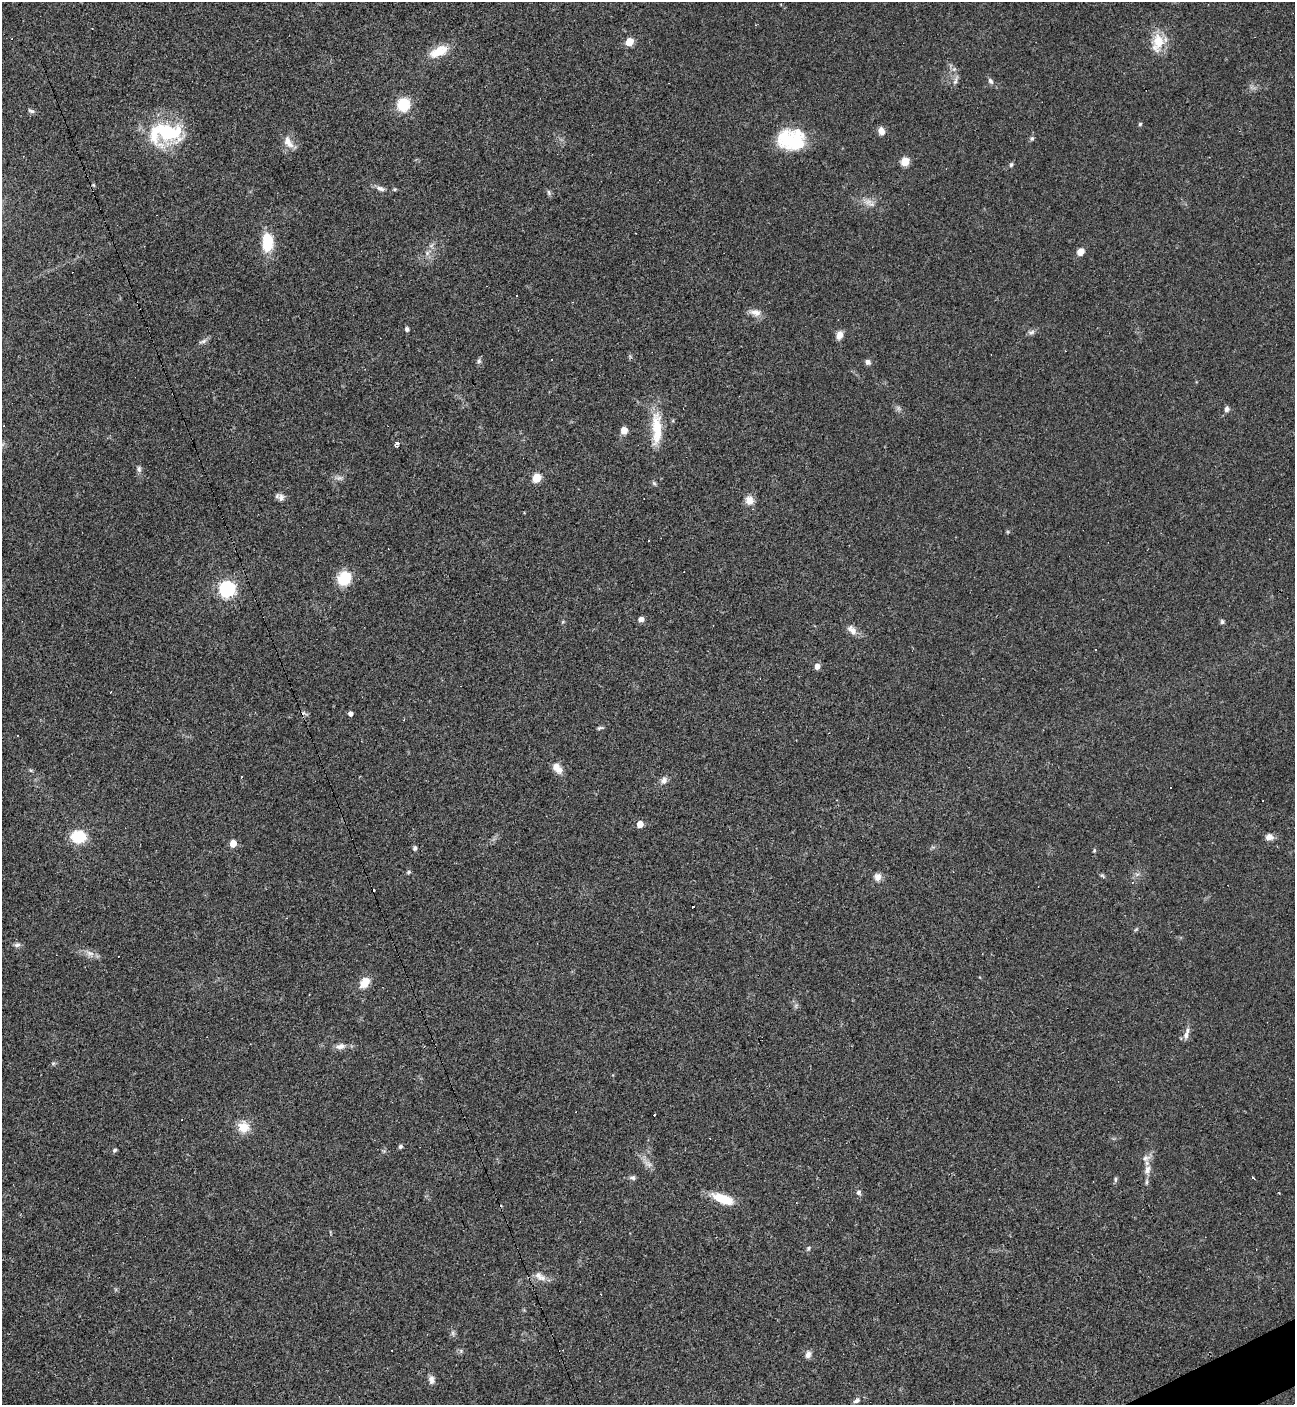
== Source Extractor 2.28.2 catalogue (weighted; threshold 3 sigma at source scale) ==
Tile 6 of 4 x 4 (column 2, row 2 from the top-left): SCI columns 1575-2867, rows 2809-4211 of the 5603 x 5615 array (HDU 1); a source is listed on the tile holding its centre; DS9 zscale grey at full resolution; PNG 1297 x 1407 px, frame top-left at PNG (2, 2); no overlay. Shown black and unused: <1% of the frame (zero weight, under 3 of 4 exposures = <1% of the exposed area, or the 3 px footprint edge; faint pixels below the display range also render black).
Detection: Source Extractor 2.28.2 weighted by HDU 2 'WHT'; one run over the whole footprint, this tile lists its part. Background 0.0486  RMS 0.0051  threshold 0.0231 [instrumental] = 3 sigma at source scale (4.5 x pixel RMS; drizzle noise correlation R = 1.50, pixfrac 1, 0.05/0.05 arcsec/px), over >= 5 px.
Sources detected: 103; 1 too faint to see at this stretch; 18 cosmic-ray / hot-pixel residue — not listed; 1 inside a brighter listed object's ellipse — not listed separately; the other 83 listed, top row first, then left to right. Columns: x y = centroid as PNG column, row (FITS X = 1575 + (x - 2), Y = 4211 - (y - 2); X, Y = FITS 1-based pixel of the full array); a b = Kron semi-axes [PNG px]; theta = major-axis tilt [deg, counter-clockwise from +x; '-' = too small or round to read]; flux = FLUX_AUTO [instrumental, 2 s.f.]
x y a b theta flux
629 42 5 5 - 18
1158 43 24 14 78 12
439 51 27 12 26 9.9
954 69 5 5 - 1.1
991 81 9 6 -57 1.6
955 82 6 4 87 1.2
403 105 13 12 - 15
31 111 9 5 -18 1.3
1140 124 5 4 - 0.73
881 131 8 7 - 3.7
165 133 43 26 1 40
1032 138 6 6 - 0.96
791 140 30 23 -5 28
288 142 18 9 -59 5.2
905 161 5 5 - 20
1011 165 6 4 73 0.89
380 188 14 6 -17 2.3
395 189 5 4 - 0.63
549 193 8 5 -82 1
868 202 10 8 -19 3.2
268 241 18 10 88 17
1080 252 8 6 46 4
427 253 7 7 - 1.7
755 312 15 8 -10 4
407 329 6 5 - 1.2
1031 332 10 6 9 1.5
839 335 10 7 71 3.4
203 342 13 4 20 1.4
479 361 7 6 - 1.2
868 362 8 7 - 1.6
1227 409 6 5 - 1.9
656 428 47 13 -90 16
624 430 7 7 - 4.3
396 443 3 3 - 19
139 469 9 6 -82 1.5
339 478 10 6 0 1.9
537 478 5 5 - 21
654 483 6 5 - 0.88
282 497 10 8 -68 2.2
749 500 10 9 - 4.7
344 578 17 15 55 13
227 589 7 6 - 170
641 619 6 5 - 2.7
1222 622 6 5 - 0.95
852 630 15 8 -45 3.7
817 666 5 4 - 3.7
350 714 4 4 - 2.2
600 728 9 4 17 0.9
557 768 16 9 -51 4.4
664 780 10 8 58 2.4
640 824 5 4 - 7.2
78 837 11 9 -5 25
1269 837 10 8 -9 3
233 843 5 5 - 8.4
415 848 6 5 - 1.1
1094 850 7 3 83 0.68
408 872 6 4 23 0.74
878 877 9 9 - 2.9
1136 929 6 3 20 0.6
17 945 8 6 3 1.5
90 953 12 8 -17 3.1
364 983 14 9 54 6.2
796 1006 7 4 -73 0.99
1186 1035 12 7 84 2.5
340 1046 14 7 11 3
244 1127 14 14 - 7.8
400 1146 4 4 - 1.3
115 1150 5 4 - 0.94
1146 1158 11 10 - 3.1
648 1164 14 6 -36 2.8
1147 1170 13 8 74 3.6
632 1178 8 6 -12 1.3
1253 1178 4 2 - 0.6
1115 1179 7 4 -86 0.92
859 1192 7 7 - 1.3
723 1199 26 10 -21 12
808 1248 6 4 44 0.82
542 1278 16 9 -7 4.3
453 1333 7 4 -90 1
461 1351 6 5 - 0.89
808 1354 9 7 73 2.4
431 1380 12 7 -88 2.4
856 1401 9 6 34 1.6